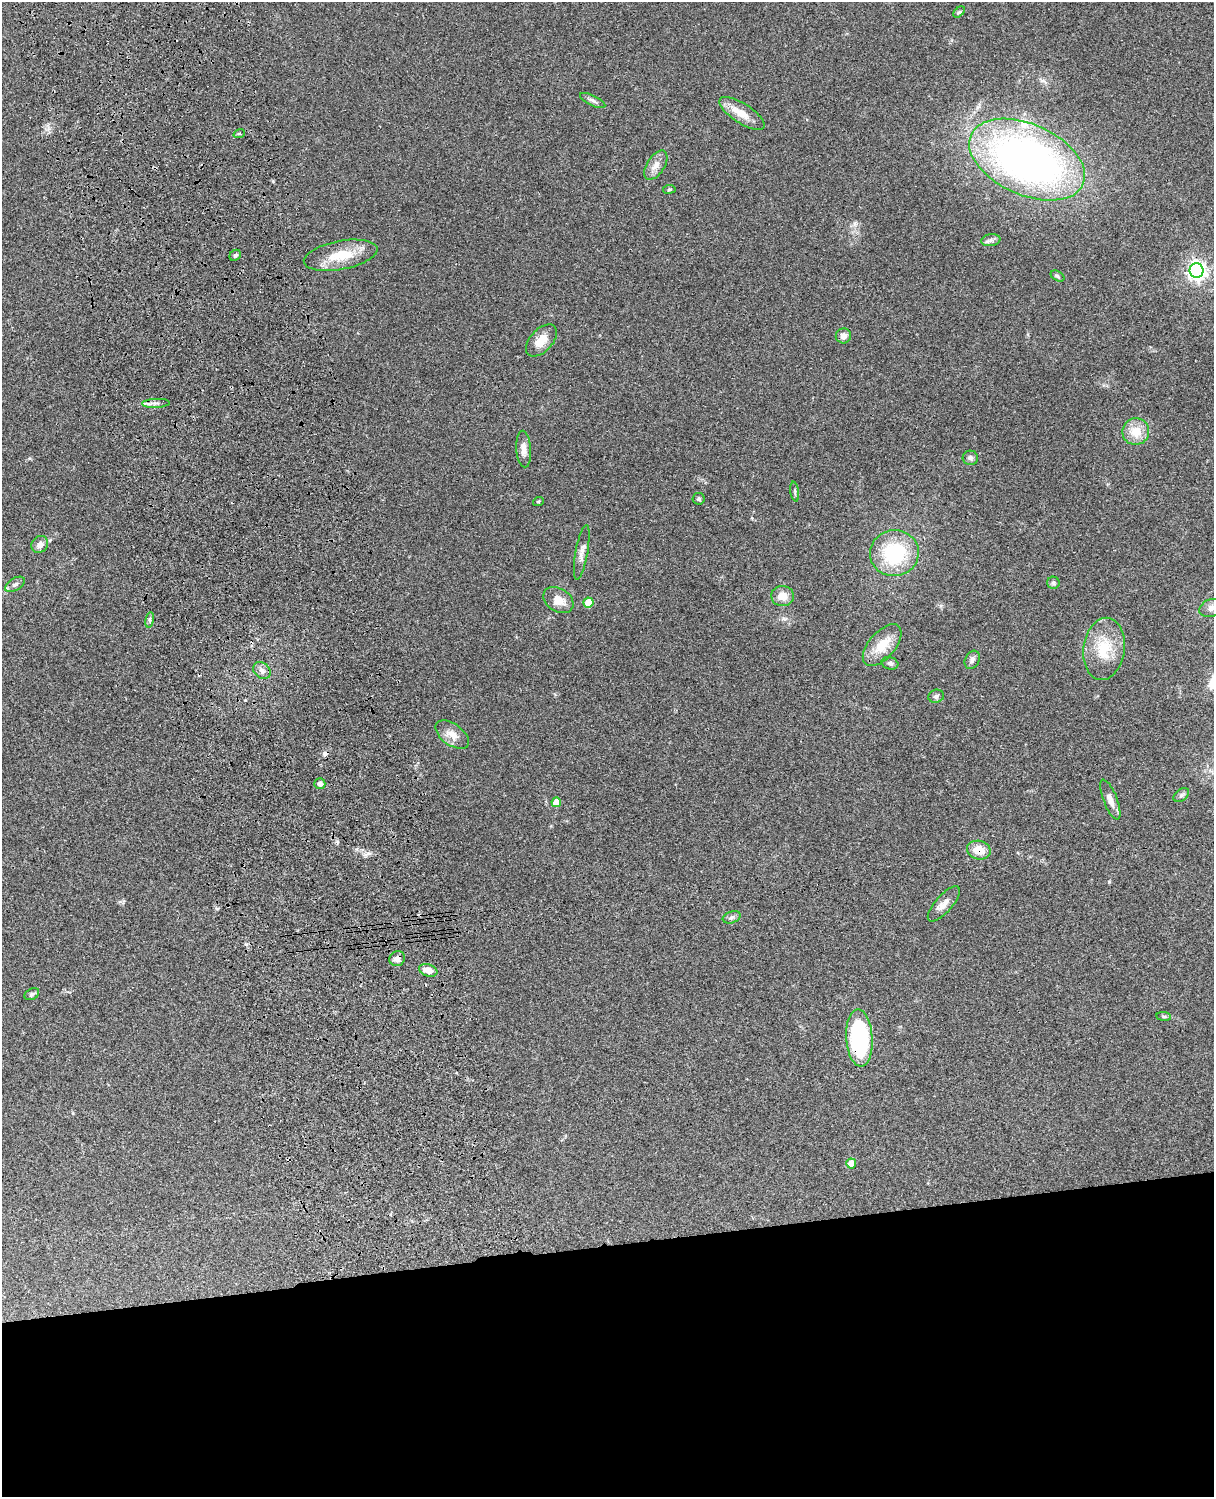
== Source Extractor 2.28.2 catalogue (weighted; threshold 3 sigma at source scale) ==
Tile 11 of 4 x 3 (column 3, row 3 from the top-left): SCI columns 2545-3756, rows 278-1772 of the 5087 x 4928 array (HDU 1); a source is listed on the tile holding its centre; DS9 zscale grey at full resolution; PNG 1216 x 1499 px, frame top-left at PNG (2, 2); each listed source drawn as its Kron ellipse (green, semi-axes under 4 px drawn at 4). Shown black and unused: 17% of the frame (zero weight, under 3 of 4 exposures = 6% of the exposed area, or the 3 px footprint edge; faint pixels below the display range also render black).
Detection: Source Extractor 2.28.2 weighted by HDU 2 'WHT'; one run over the whole footprint, this tile lists its part. Background 0.0981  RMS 0.0063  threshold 0.0282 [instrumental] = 3 sigma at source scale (4.5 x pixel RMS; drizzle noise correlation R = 1.50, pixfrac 1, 0.05/0.05 arcsec/px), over >= 5 px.
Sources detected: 53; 2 cosmic-ray / hot-pixel residue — neither listed nor drawn; the other 51 listed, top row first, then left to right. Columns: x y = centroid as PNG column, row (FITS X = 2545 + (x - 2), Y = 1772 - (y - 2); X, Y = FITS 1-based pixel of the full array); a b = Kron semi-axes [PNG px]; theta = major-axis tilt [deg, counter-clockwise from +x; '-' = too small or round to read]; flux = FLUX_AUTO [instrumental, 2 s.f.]
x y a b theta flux
959 12 7 4 43 0.92
593 101 14 5 -26 2
742 113 26 10 -33 10
239 134 6 3 18 0.79
1027 160 61 35 -24 310
656 165 16 9 57 4.6
669 189 6 4 8 0.8
991 240 9 6 9 2
235 255 6 5 - 1.2
341 255 37 14 11 18
1196 271 7 7 - 280
1057 276 7 5 -29 1.1
843 336 8 7 - 3.3
541 341 19 11 47 8.7
156 403 14 4 3 2.4
1136 431 13 13 - 10
524 449 18 7 -86 4.4
970 458 7 7 - 1.7
795 492 10 3 -82 1.2
699 499 6 5 - 1.3
538 501 5 3 - 0.73
40 544 9 7 46 3.4
582 552 28 6 80 4.5
894 553 24 23 - 42
1053 583 6 6 - 1.3
15 584 11 6 32 2.1
782 596 11 10 - 7.3
558 600 16 11 -33 8.1
588 603 5 5 - 11
1211 608 12 8 21 3.8
150 620 8 4 82 1.2
882 645 25 13 49 14
1104 649 31 20 82 21
972 660 9 7 63 2.2
890 663 8 6 -18 1.6
262 670 9 7 -40 2.9
936 696 8 6 14 1.7
452 735 19 10 -35 6.6
320 784 5 5 - 2.3
1181 795 9 5 37 1.5
1110 800 21 7 -69 5.2
556 802 5 5 - 9.1
979 850 12 9 -13 8.8
944 904 22 8 49 4.9
732 917 9 5 19 1.6
397 959 8 7 - 3.6
428 970 9 6 -18 5.8
32 994 8 5 30 1.4
1164 1016 7 4 -8 1
859 1038 28 13 -86 73
851 1164 5 5 - 8.3
Overlapping masked pixels (flux is a lower limit): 3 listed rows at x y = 979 850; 397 959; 859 1038
Isophote crosses this tile's border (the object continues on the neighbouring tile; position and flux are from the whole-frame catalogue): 1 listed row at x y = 1211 608